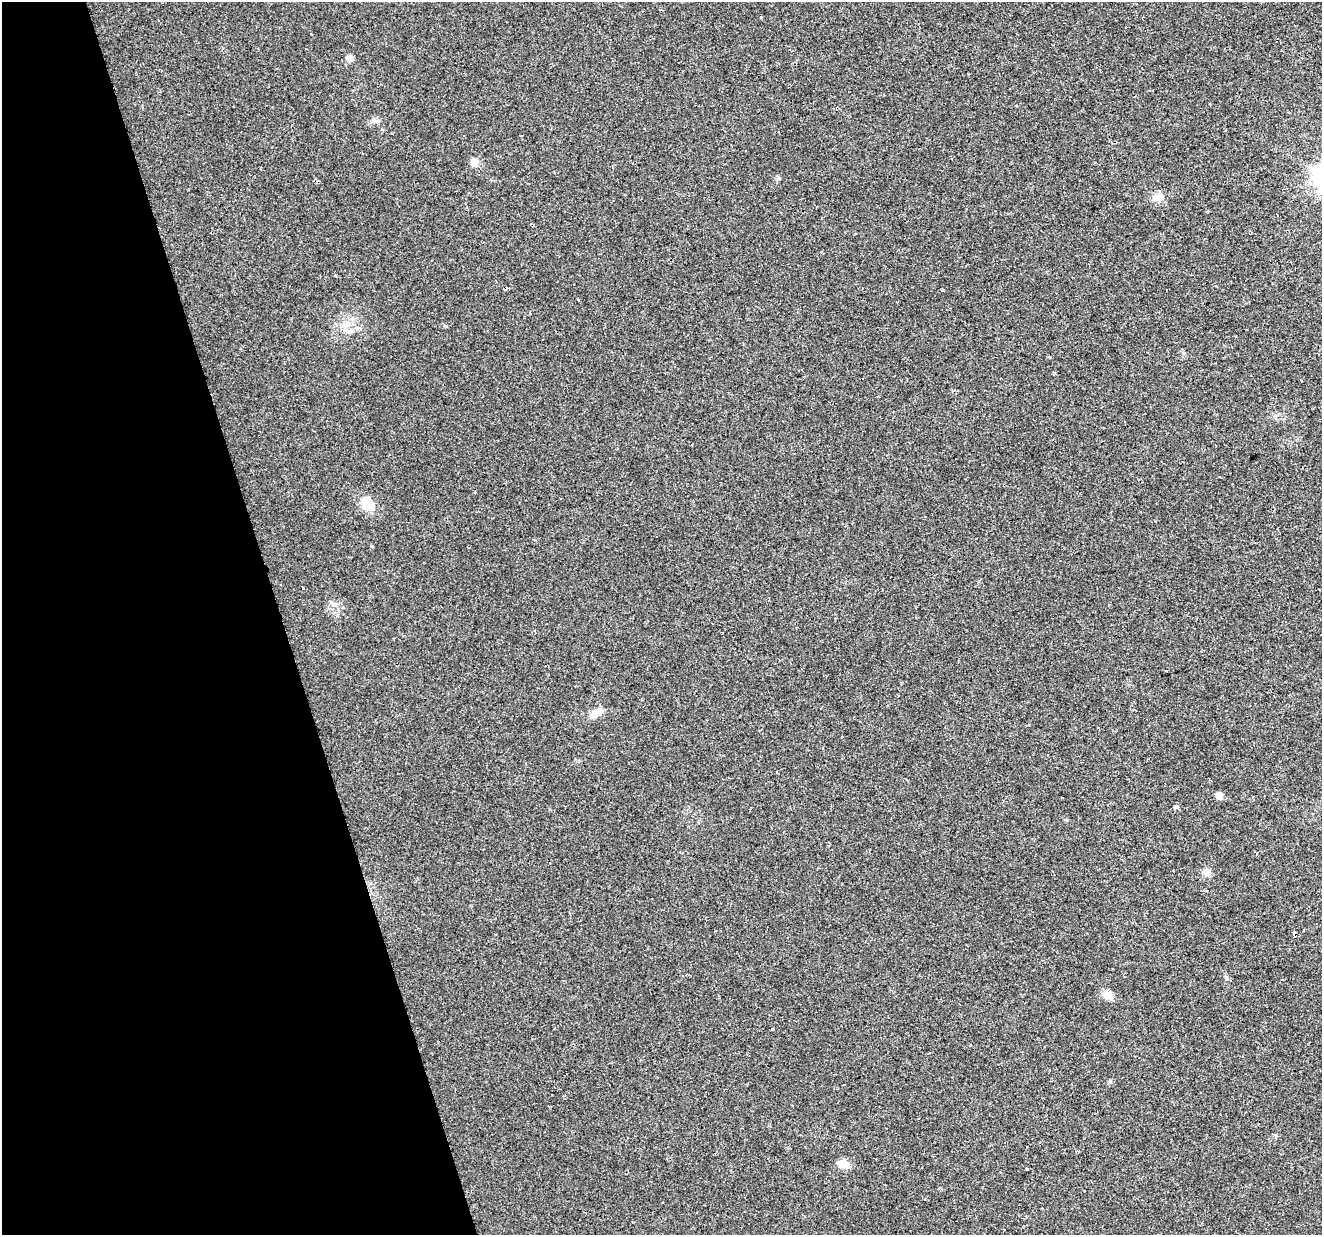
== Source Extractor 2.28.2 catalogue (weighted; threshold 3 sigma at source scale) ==
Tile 5 of 4 x 4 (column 1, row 2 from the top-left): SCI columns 1-1320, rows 2523-3755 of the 5284 x 5097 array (HDU 1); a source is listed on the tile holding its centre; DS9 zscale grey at full resolution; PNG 1324 x 1237 px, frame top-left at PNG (2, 2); no overlay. Shown black and unused: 21% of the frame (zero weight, under 2 of 3 exposures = <1% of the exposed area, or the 3 px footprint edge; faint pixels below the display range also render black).
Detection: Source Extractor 2.28.2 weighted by HDU 2 'WHT'; one run over the whole footprint, this tile lists its part. Background 0.0261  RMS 0.0056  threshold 0.0253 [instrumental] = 3 sigma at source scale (4.5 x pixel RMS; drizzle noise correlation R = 1.50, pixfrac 1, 0.0396/0.0396 arcsec/px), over >= 5 px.
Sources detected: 16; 2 cosmic-ray / hot-pixel residue — not listed; the other 14 listed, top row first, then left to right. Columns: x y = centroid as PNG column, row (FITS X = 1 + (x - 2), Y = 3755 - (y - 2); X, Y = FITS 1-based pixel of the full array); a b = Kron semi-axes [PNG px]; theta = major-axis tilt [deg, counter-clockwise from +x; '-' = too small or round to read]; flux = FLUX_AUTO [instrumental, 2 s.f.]
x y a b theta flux
349 58 7 7 - 3.2
474 162 10 9 - 3.2
1158 197 15 10 1 4.7
943 290 3 3 - 2.5
345 325 11 8 2 4
367 503 20 13 -37 8.2
595 713 17 10 25 4.9
1219 795 6 6 - 3.6
1176 807 6 4 -8 1
1207 872 11 8 -23 2.7
1109 995 13 5 -71 2.5
772 1029 3 3 - 4
843 1164 14 9 -9 4.2
1027 1169 3 2 - 0.47
Unlisted compact peaks at least as high as the median listed source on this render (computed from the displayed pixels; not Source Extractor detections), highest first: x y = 779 178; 446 326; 1226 977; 1184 353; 371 546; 1110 1082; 1067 820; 1050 357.